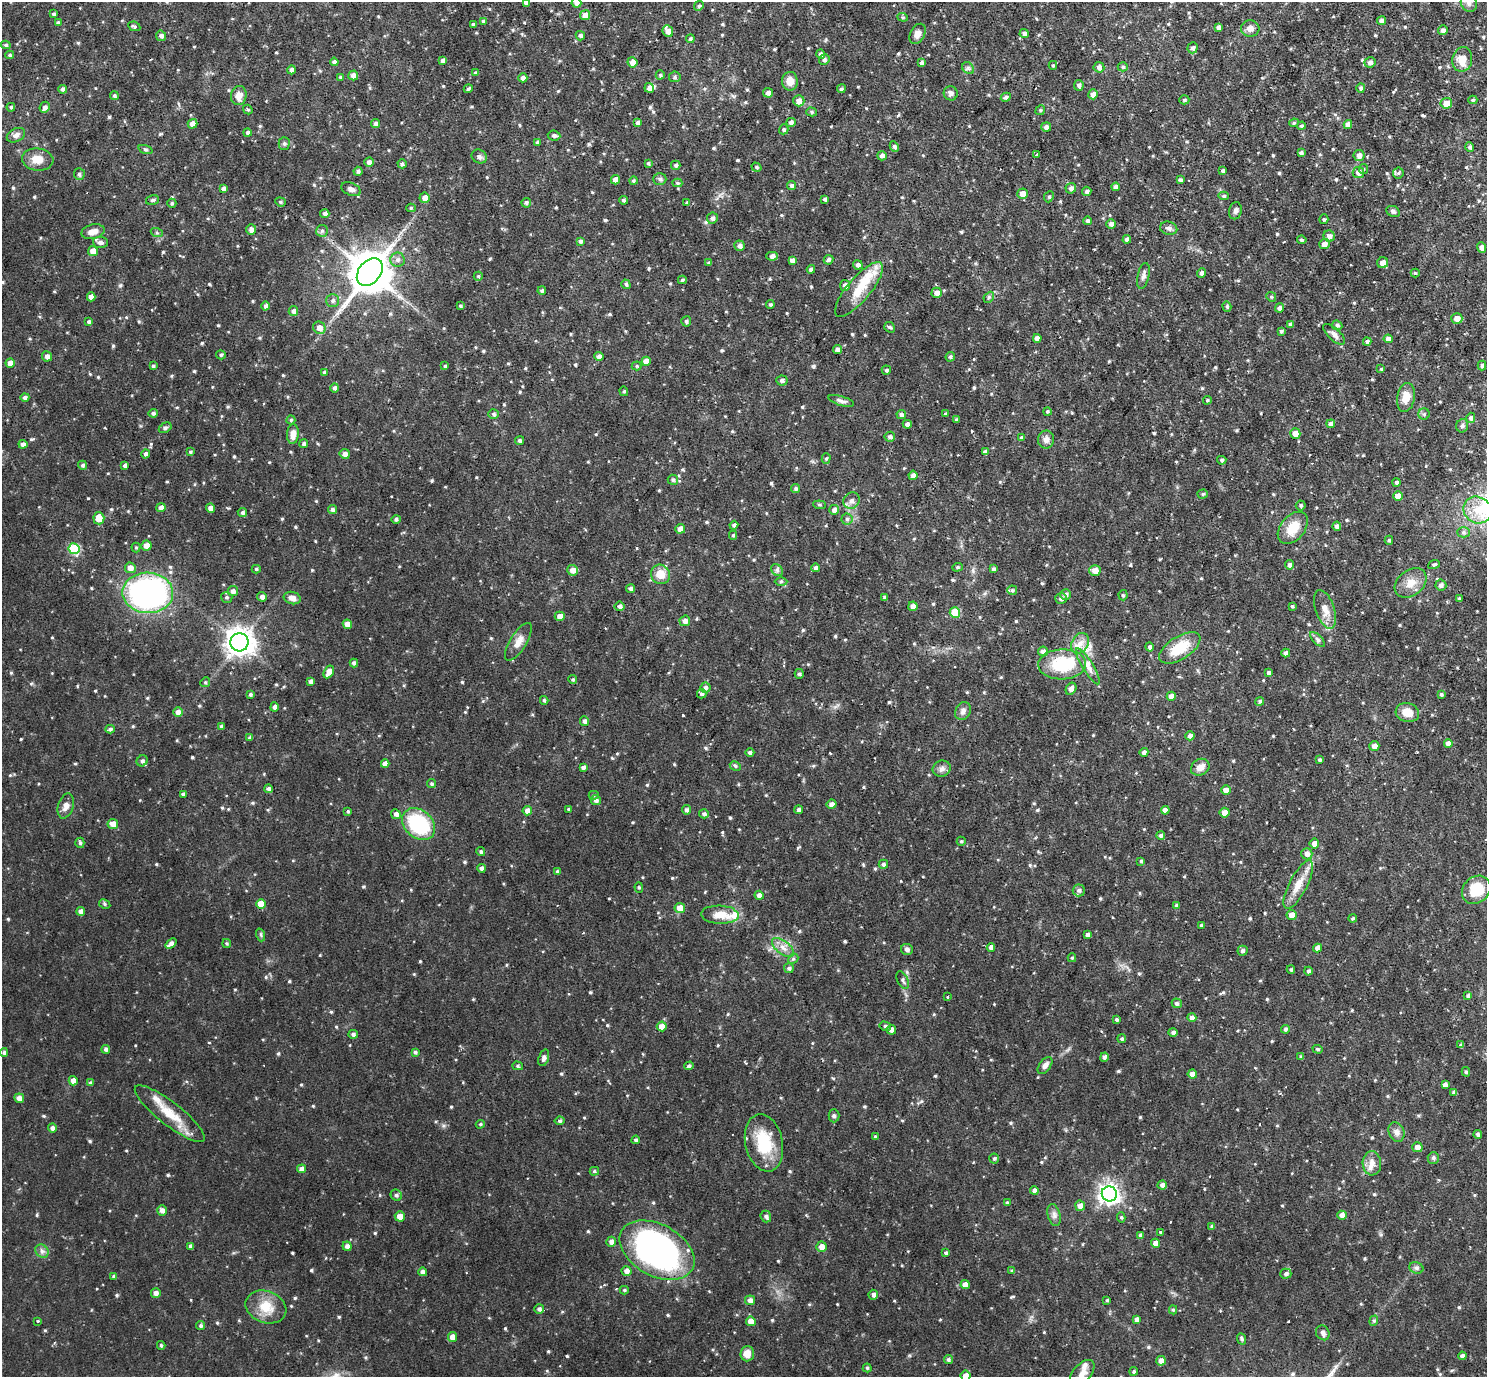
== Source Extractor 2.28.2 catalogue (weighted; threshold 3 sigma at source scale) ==
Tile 10 of 4 x 4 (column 2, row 3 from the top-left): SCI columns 1487-2971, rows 1527-2901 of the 5942 x 5946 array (HDU 1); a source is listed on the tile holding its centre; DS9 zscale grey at full resolution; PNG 1489 x 1379 px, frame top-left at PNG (2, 2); each listed source drawn as its Kron ellipse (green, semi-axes under 4 px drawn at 4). Shown black and unused: <1% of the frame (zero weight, under 2 of 3 exposures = <1% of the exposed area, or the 3 px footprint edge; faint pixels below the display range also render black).
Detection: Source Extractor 2.28.2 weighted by HDU 2 'WHT'; one run over the whole footprint, this tile lists its part. Background 0.0864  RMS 0.0052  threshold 0.0232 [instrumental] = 3 sigma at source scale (4.5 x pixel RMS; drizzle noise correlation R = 1.50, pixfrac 1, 0.05/0.05 arcsec/px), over >= 5 px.
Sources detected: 745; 1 inside a brighter object's white glare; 1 cosmic-ray / hot-pixel residue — neither listed nor drawn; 9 inside a brighter listed object's ellipse — not listed separately; of the other 734, all 500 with FLUX_AUTO >= 0.685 (the completeness limit of this list) listed and drawn (234 fainter detections not listed), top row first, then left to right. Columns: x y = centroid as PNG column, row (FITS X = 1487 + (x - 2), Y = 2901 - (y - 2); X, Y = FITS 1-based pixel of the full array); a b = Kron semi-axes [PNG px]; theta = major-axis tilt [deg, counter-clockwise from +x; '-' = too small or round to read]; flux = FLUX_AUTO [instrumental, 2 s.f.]
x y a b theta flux
526 2 4 4 - 2.2
576 3 5 4 - 1.9
1469 3 9 7 -68 2.4
699 6 5 4 - 0.79
54 14 4 4 - 0.93
585 15 5 5 - 2.9
903 17 5 4 - 0.7
483 21 4 4 - 0.87
1381 21 4 4 - 2
58 23 4 4 - 0.85
473 25 3 3 - 1.2
134 26 6 4 -25 1
1218 27 4 4 - 1.5
1250 28 9 8 - 2.5
1443 30 5 4 - 1.7
668 31 6 5 - 3
1024 33 5 4 - 1.4
917 34 11 7 63 3.2
161 36 5 5 - 1.6
580 36 5 4 - 1.1
690 39 4 4 - 0.85
6 45 5 4 - 0.94
1192 48 5 5 - 1.5
821 54 5 4 - 1.3
10 55 4 3 - 0.7
1462 59 12 10 78 6.4
824 60 6 5 - 1.2
443 61 4 3 - 1.5
334 62 4 4 - 2
632 62 5 5 - 3
1370 62 5 5 - 1.8
922 63 4 3 - 1.3
1053 65 4 4 - 0.8
1099 67 5 5 - 1.9
1123 67 5 4 - 0.85
968 68 7 5 -46 1.1
291 70 4 4 - 2
476 73 4 3 - 1.3
353 75 5 5 - 2.8
660 75 4 4 - 0.76
340 77 4 3 - 0.69
675 77 6 5 - 1
523 78 4 4 - 2
790 81 9 8 - 5
1079 85 5 5 - 1.4
649 88 5 4 - 1.6
1361 88 5 4 - 1.1
63 89 4 4 - 1.7
468 89 5 3 - 0.94
841 89 4 4 - 0.93
768 93 5 5 - 1.7
951 93 7 7 - 1.5
1093 94 5 4 - 2.9
114 96 4 4 - 1.1
239 96 10 8 76 4.3
1006 97 5 4 - 1.1
1184 100 5 4 - 0.79
1473 100 4 4 - 0.74
799 101 5 5 - 2.7
1446 103 6 5 - 5
11 107 4 4 - 0.83
45 107 6 5 - 1.7
248 109 5 4 - 0.74
1040 110 5 4 - 0.73
812 112 5 4 - 0.82
791 122 4 4 - 1.7
375 123 4 4 - 1.4
638 123 4 4 - 1.7
1294 123 5 4 - 0.73
192 124 5 4 - 3.4
1348 124 4 4 - 2.4
1301 126 4 4 - 1
1046 127 5 5 - 1.9
784 129 5 4 - 0.91
247 132 4 4 - 1.1
16 135 10 6 27 2.2
554 135 6 5 - 1.4
537 142 4 3 - 0.88
284 144 6 5 - 0.94
894 147 5 4 - 1.3
1470 147 5 4 - 1.2
145 149 7 3 -19 0.76
1301 153 4 3 - 1.2
1036 155 4 3 - 9
1359 155 5 5 - 2.2
882 156 5 4 - 1.7
479 157 8 6 -31 1.5
38 159 16 11 -6 5.9
369 162 4 4 - 2
648 163 4 4 - 0.79
402 164 4 4 - 1
676 165 4 4 - 1
756 167 5 4 - 0.78
1363 169 5 4 - 0.75
358 171 4 4 - 1.1
1223 171 3 3 - 1
1358 173 6 5 - 2.4
1398 173 5 5 - 0.85
79 174 6 5 - 0.88
660 179 6 5 - 1.1
615 180 5 4 - 2.8
1180 180 4 3 - 1
633 181 4 4 - 0.79
677 183 5 4 - 0.81
792 186 4 4 - 1.4
1116 187 4 4 - 1.9
1071 188 5 5 - 1.7
224 189 4 4 - 2.2
351 189 10 6 -23 1.8
1087 191 5 4 - 1.3
1022 194 5 5 - 3.9
1224 196 5 4 - 0.94
1049 197 6 4 66 0.82
425 198 5 5 - 3.2
825 199 4 3 - 1.2
153 200 7 4 15 0.91
623 200 4 4 - 0.96
280 202 5 4 - 0.84
172 203 4 4 - 0.87
526 203 5 4 - 1.1
687 203 3 3 - 0.79
411 208 4 4 - 0.79
1235 211 8 6 76 1.6
1393 211 7 5 -26 1.3
325 214 4 4 - 1.7
712 218 6 5 - 1.5
1324 219 5 4 - 0.89
1088 221 4 4 - 1.2
1111 224 5 5 - 1.6
1169 228 9 6 -13 1.7
251 230 5 5 - 1.9
322 231 6 6 - 1.1
93 232 12 7 13 3.4
157 233 6 4 -19 0.72
1329 236 6 5 - 2.4
1127 239 4 4 - 1.6
1302 240 5 4 - 0.82
580 241 4 4 - 1.1
100 242 7 5 -3 1.7
1324 244 5 5 - 2.5
740 246 5 5 - 1.8
1481 247 5 4 - 1.7
93 251 5 5 - 3.5
772 256 6 4 1 1.7
397 260 7 7 - 2
792 260 4 4 - 2.2
828 260 5 4 - 1.1
709 263 3 3 - 0.87
1383 263 5 5 - 2.6
858 265 5 4 - 1.7
811 269 4 4 - 1.4
370 272 15 11 49 1700
1201 273 5 4 - 1.7
1415 273 4 4 - 0.69
478 276 4 4 - 0.7
1143 276 13 6 77 1.9
682 280 4 3 - 0.82
626 284 5 4 - 1
845 285 5 5 - 2.1
859 289 34 11 50 13
542 291 4 4 - 1
937 293 5 5 - 2.6
91 297 4 4 - 3.6
989 297 6 4 47 0.71
1271 297 5 4 - 0.72
333 301 6 6 - 1.4
770 304 4 3 - 0.91
266 306 4 4 - 1.5
460 306 3 3 - 0.78
1227 306 5 4 - 0.76
1280 308 4 4 - 1.7
293 311 5 4 - 1.9
1457 318 5 5 - 3.3
686 321 5 5 - 1.1
89 322 4 4 - 1
1290 324 4 4 - 1.7
1337 325 5 4 - 1.1
890 327 6 5 - 0.96
319 328 6 6 - 3.6
1281 331 4 4 - 0.81
1334 334 14 6 -43 2
1037 338 4 4 - 2.6
1388 339 5 4 - 2.8
1367 342 4 4 - 1.3
837 349 4 4 - 2
221 355 5 4 - 0.92
47 356 5 5 - 2.1
599 356 4 4 - 1.4
950 357 5 4 - 0.97
646 361 4 4 - 3.5
10 363 4 4 - 3
153 366 4 4 - 0.86
445 366 4 3 - 0.79
637 366 5 4 - 0.7
1482 366 5 4 - 1
1381 369 4 4 - 0.69
886 370 4 4 - 0.92
324 372 4 4 - 0.7
782 380 5 5 - 1.3
335 388 5 4 - 1.4
624 391 5 4 - 0.69
25 397 4 4 - 1.4
1406 397 14 8 79 6
1207 400 4 4 - 0.69
841 401 13 4 -17 1.7
1047 412 4 4 - 0.85
153 413 4 4 - 1.3
494 414 5 4 - 1
901 414 5 4 - 1.4
946 414 3 3 - 0.98
1424 414 5 5 - 0.84
1471 418 5 4 - 1.4
291 420 4 4 - 0.78
956 420 3 3 - 0.88
907 424 4 4 - 1.8
1331 424 4 4 - 1.9
1462 426 7 6 - 1.1
165 428 7 4 29 0.94
1295 433 5 5 - 3.8
293 434 10 6 85 3.7
890 437 5 5 - 1.3
1022 438 4 4 - 1
1046 440 9 8 - 2.5
520 441 4 4 - 1.1
23 444 4 4 - 1.9
304 444 4 4 - 1.1
190 452 4 3 - 0.73
985 452 4 4 - 2
145 454 4 4 - 1.4
345 454 5 5 - 2.2
826 459 5 4 - 0.75
1222 460 5 4 - 0.85
83 465 4 4 - 0.96
125 465 3 3 - 1.1
913 475 4 4 - 2.2
673 480 5 5 - 0.86
1397 482 4 4 - 1.1
796 488 4 4 - 1.1
1203 494 5 4 - 0.76
1398 496 5 4 - 4.9
852 501 8 7 - 2.1
820 505 6 4 -6 0.73
1301 505 5 5 - 0.87
161 507 4 4 - 2.3
210 508 4 4 - 2.7
332 509 4 4 - 1.4
834 510 5 5 - 2.2
1477 510 14 13 - 9
242 513 5 4 - 1.2
99 518 6 5 - 5.6
396 519 4 4 - 1.1
847 519 5 5 - 0.94
734 525 4 4 - 1.2
1337 526 4 4 - 1.6
1293 528 18 12 50 9.5
680 529 5 5 - 2.9
1463 532 6 5 - 1.1
733 535 4 4 - 0.75
1389 540 4 4 - 0.74
146 546 5 5 - 3.5
136 547 5 4 - 0.69
74 549 5 5 - 27
1289 565 4 4 - 1.5
1434 565 6 4 22 0.9
957 567 5 4 - 0.7
130 568 5 5 - 3.5
815 568 4 4 - 1.4
256 569 4 4 - 0.77
993 569 4 4 - 1.2
573 570 5 5 - 3.5
777 570 7 5 -48 1.1
1095 571 5 5 - 4.2
660 574 10 9 - 6.3
781 581 6 4 1 0.74
1411 583 18 12 39 6.2
1441 585 5 5 - 1.8
630 589 4 4 - 1.3
1012 590 5 5 - 0.87
233 591 5 5 - 2
148 593 25 20 -3 130
1066 594 5 5 - 1.4
1123 595 5 4 - 0.8
227 597 6 5 - 0.92
262 597 5 4 - 1.7
884 597 4 3 - 0.72
292 598 9 6 -13 2.4
1061 598 6 5 - 1.5
1459 599 4 3 - 1.1
620 606 5 5 - 1.6
913 606 4 4 - 2.8
1292 606 3 3 - 0.7
1325 609 20 9 -71 5.2
955 612 5 5 - 15
560 616 5 4 - 3.6
685 621 5 5 - 2.1
347 624 5 4 - 3.6
1318 640 9 4 -45 1.2
239 642 9 9 - 570
518 642 21 8 59 4.4
1080 643 11 8 60 3.7
1150 647 4 4 - 1.1
1180 648 23 11 32 15
1043 651 5 4 - 2.1
1286 653 4 4 - 1.8
354 663 4 4 - 1.3
1062 664 24 15 2 23
1088 666 21 5 -58 3.3
329 672 7 4 60 4.3
1269 673 4 4 - 1.4
799 674 5 4 - 0.97
573 680 4 4 - 0.74
311 681 4 4 - 1.4
205 682 5 4 - 0.7
705 687 5 5 - 1.5
1071 689 6 5 - 1.9
250 694 4 4 - 0.82
702 694 4 4 - 1.3
1441 694 4 4 - 0.95
1171 696 4 4 - 3
544 700 4 3 - 0.76
1260 701 4 4 - 1.1
274 707 5 4 - 1.6
963 711 9 7 60 1.9
178 712 5 5 - 2.7
1407 712 12 9 -14 6.4
584 721 5 4 - 1.6
222 726 4 3 - 1.3
110 729 5 4 - 1
1190 736 4 4 - 2.2
249 738 4 4 - 0.8
1448 743 4 4 - 2.5
1374 746 5 5 - 2.2
750 752 4 4 - 1.3
1144 752 4 4 - 1.6
1320 760 3 3 - 0.9
142 761 6 5 - 1.4
385 764 4 4 - 3
735 766 6 4 -26 0.91
583 767 4 3 - 1.3
1200 767 10 7 31 3.9
942 769 9 8 - 2
432 784 4 4 - 0.83
269 789 4 4 - 1.3
1226 790 4 4 - 3.2
183 794 4 3 - 1.2
594 795 5 4 - 0.71
596 800 5 5 - 1.6
832 804 5 4 - 2.4
66 806 13 7 73 2.9
568 809 3 3 - 0.76
686 810 5 4 - 1.3
799 810 4 4 - 1.1
1165 810 4 4 - 3.3
348 811 4 3 - 0.69
527 811 5 4 - 3.2
1225 813 5 5 - 3.9
396 814 5 4 - 1.9
704 814 5 4 - 1.2
113 824 5 5 - 3.4
419 824 18 14 -41 35
1161 835 4 4 - 1.2
961 841 4 4 - 0.75
80 843 5 4 - 0.96
1314 843 5 5 - 3
481 852 4 4 - 1
1307 854 5 5 - 2.3
1141 861 4 4 - 0.73
883 864 4 4 - 1.1
482 868 4 4 - 1.6
557 871 4 3 - 0.69
1298 885 27 9 63 7.3
639 887 5 4 - 0.77
1079 890 6 6 - 1.6
1476 890 15 13 41 13
759 895 4 4 - 2.1
105 904 6 4 -29 0.8
261 904 5 5 - 8.7
1176 905 4 4 - 0.96
680 908 5 5 - 4.7
81 911 4 4 - 1.9
720 915 19 9 -2 7.3
1292 915 5 5 - 3.9
1353 918 4 4 - 0.96
1201 925 3 3 - 0.93
261 935 6 4 -72 0.75
1088 935 4 4 - 2.1
171 943 6 4 38 2.2
227 943 4 4 - 0.71
783 947 13 6 -37 3.4
991 947 4 4 - 2.2
1318 948 4 4 - 2.8
907 949 6 5 - 1.5
1242 951 5 5 - 1.4
1072 958 4 4 - 0.76
793 959 6 4 43 0.82
789 968 5 5 - 1.2
1291 970 4 3 - 0.75
1308 971 4 4 - 1.3
903 980 9 5 -64 1.3
1468 996 4 4 - 1.6
947 997 3 2 - 0.7
1177 1003 5 4 - 1.2
1192 1018 4 4 - 1.9
1117 1020 4 3 - 0.84
662 1026 5 5 - 4
885 1026 6 4 -15 0.93
1285 1029 4 4 - 1.1
891 1030 5 4 - 2.8
1173 1032 4 4 - 1.3
353 1034 4 4 - 1.4
1122 1039 4 4 - 0.86
1461 1045 4 3 - 1
106 1049 4 4 - 1.3
1318 1049 5 4 - 0.69
4 1052 4 4 - 1.1
415 1052 4 4 - 0.89
1104 1057 4 4 - 1.4
1301 1057 4 3 - 0.8
544 1058 8 5 71 1.8
1045 1065 10 5 53 2.1
518 1066 5 4 - 0.78
689 1066 5 4 - 0.85
1466 1072 4 4 - 0.87
1192 1074 5 4 - 3.3
73 1081 5 4 - 3.1
91 1083 4 4 - 0.79
1445 1085 4 4 - 2.2
1454 1092 4 4 - 1.4
19 1098 5 4 - 2.7
170 1114 43 11 -38 13
834 1116 6 5 - 0.92
560 1121 5 4 - 0.89
480 1124 4 3 - 0.7
52 1128 4 4 - 1.5
1396 1132 10 7 -67 2.3
1478 1134 4 4 - 1.1
875 1137 4 3 - 0.72
636 1140 4 4 - 1
764 1143 29 18 -78 22
1417 1147 5 5 - 2.6
994 1158 5 5 - 0.99
1433 1158 6 5 - 0.97
1372 1163 12 9 -88 3.7
302 1169 4 4 - 2.6
594 1171 5 4 - 0.75
1162 1185 5 4 - 1.9
1034 1191 4 4 - 2.2
1109 1194 7 7 - 290
396 1195 6 5 - 1.2
1007 1203 4 3 - 0.71
1080 1206 5 5 - 2.7
162 1210 5 5 - 2.2
1054 1215 11 6 -75 1.9
1342 1215 4 4 - 2.7
400 1216 5 5 - 3.2
766 1217 6 5 - 1.3
1121 1217 5 4 - 0.78
1212 1226 4 4 - 0.76
1161 1232 3 3 - 2.6
1141 1235 4 3 - 1.3
611 1242 5 5 - 2
1155 1243 5 4 - 3.3
191 1246 4 4 - 1.6
347 1246 5 4 - 1.9
821 1247 5 5 - 3.1
657 1250 40 25 -29 140
42 1251 7 6 - 1.6
946 1253 4 3 - 1
1416 1268 7 5 -21 1.2
626 1271 5 4 - 2.3
1012 1271 4 4 - 0.79
423 1272 4 4 - 1.8
1286 1274 5 5 - 1.3
114 1277 4 4 - 1.2
965 1285 4 4 - 3.5
624 1290 4 4 - 0.74
156 1293 5 5 - 2
873 1295 5 5 - 1.5
750 1300 5 5 - 1.7
1107 1300 4 3 - 0.7
266 1307 21 15 -20 10
539 1309 5 4 - 1.4
1173 1310 4 4 - 0.77
1137 1319 4 4 - 1.8
38 1321 3 3 - 0.71
751 1321 5 4 - 5
1374 1321 5 4 - 0.8
201 1326 5 4 - 0.92
1323 1333 8 6 -55 1.6
453 1337 5 4 - 3.9
1242 1339 6 4 -65 0.91
161 1345 4 3 - 0.84
747 1354 7 6 - 4.8
1462 1356 4 4 - 1.5
948 1360 4 4 - 1.1
1161 1361 5 4 - 2.7
867 1368 4 4 - 0.74
1134 1371 4 4 - 0.87
1082 1373 16 9 49 4
966 1376 5 5 - 3.9
Isophote crosses this tile's border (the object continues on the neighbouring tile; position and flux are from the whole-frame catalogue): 5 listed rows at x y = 526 2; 576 3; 1469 3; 1082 1373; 966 1376